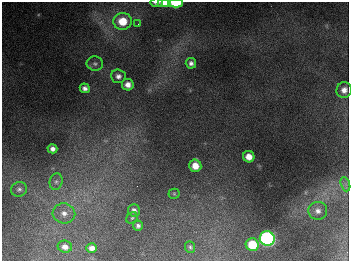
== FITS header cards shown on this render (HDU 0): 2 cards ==
NAXIS1  =                  347
NAXIS2  =                  259

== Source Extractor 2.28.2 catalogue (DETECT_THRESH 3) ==
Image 347 x 259 px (HDU 0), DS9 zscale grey, 1 PNG px = 1 image px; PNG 351 x 263 px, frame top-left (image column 1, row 259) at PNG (2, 2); each listed source drawn as its Kron ellipse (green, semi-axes under 4 px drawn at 4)
Background 682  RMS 52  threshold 157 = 3 sigma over >= 5 px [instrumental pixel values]
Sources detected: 28; all 28 listed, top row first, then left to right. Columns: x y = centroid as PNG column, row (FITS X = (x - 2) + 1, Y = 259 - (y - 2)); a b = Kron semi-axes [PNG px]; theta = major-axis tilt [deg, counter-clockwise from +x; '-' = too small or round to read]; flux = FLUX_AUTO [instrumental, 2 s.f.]
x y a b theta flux
156 3 6 3 -3 1.3e+04
164 3 7 4 0 3.5e+04
176 3 7 4 1 1.3e+05
122 21 9 8 - 8.7e+04
138 24 3 3 - 3.3e+03
191 63 5 5 - 1.2e+04
95 64 8 7 - 1.1e+04
118 76 7 7 - 1.4e+04
128 85 6 5 - 2.3e+04
85 88 5 4 - 1.3e+04
344 90 8 7 - 2.1e+04
52 149 5 4 - 1.4e+04
249 157 6 5 - 3.5e+04
195 166 6 6 - 4.1e+04
56 182 8 6 75 1.1e+04
345 184 7 4 -71 8.7e+03
19 189 8 7 - 1.1e+04
174 194 5 5 - 4.3e+03
134 210 6 6 - 1.3e+04
318 211 9 9 - 2.0e+04
64 213 11 10 - 2.6e+04
132 218 6 5 - 5.1e+03
138 226 5 5 - 9.8e+03
267 239 7 7 - 1.1e+06
252 245 6 6 - 1.2e+05
65 247 7 6 - 1.9e+04
190 247 6 5 - 5.9e+03
92 248 5 4 - 1.9e+04
At the frame edge (FLAGS 8, measured only in part): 3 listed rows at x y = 156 3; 164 3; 176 3